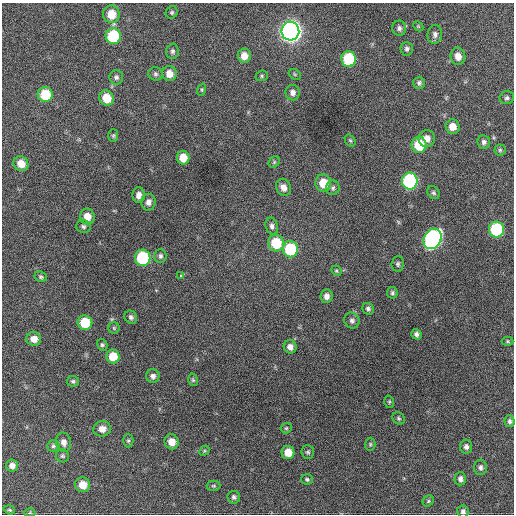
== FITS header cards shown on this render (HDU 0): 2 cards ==
NAXIS1  =                  512 / Axis length
NAXIS2  =                  512 / Axis length

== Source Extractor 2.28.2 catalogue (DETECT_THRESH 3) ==
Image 512 x 512 px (HDU 0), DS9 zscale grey, 1 PNG px = 1 image px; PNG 516 x 516 px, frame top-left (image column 1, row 512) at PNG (2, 3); each listed source drawn as its Kron ellipse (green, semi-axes under 4 px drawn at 4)
Background 383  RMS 19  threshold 57.6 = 3 sigma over >= 5 px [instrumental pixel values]
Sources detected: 95; all 95 listed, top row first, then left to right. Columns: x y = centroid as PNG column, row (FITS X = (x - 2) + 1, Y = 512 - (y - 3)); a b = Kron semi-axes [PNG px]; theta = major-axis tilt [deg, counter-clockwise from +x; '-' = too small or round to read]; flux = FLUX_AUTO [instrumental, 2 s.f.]
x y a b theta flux
172 12 6 5 - 2300
111 14 9 8 - 23000
418 26 6 4 -46 1400
399 28 7 7 - 4000
290 31 9 9 - 910000
435 34 9 7 82 4800
113 36 8 7 - 75000
407 49 7 6 - 3600
172 51 7 6 - 3300
244 56 7 6 - 12000
458 56 8 7 - 11000
349 59 8 7 - 71000
155 74 7 6 - 2900
169 74 7 7 - 13000
295 74 7 5 -32 2000
262 76 6 5 - 2100
116 77 7 7 - 3500
419 83 6 5 - 3000
202 90 6 4 72 1900
293 93 8 7 - 6100
45 94 7 7 - 39000
106 98 8 7 - 24000
507 98 7 6 - 2900
452 127 7 7 - 14000
113 135 6 5 - 2100
427 138 8 8 - 9500
350 140 6 5 - 2000
484 142 7 6 - 4000
419 145 8 7 - 43000
500 150 6 6 - 2400
183 158 7 6 - 19000
274 162 6 5 - 1900
21 164 8 7 - 16000
410 181 8 8 - 190000
323 183 8 8 - 25000
283 187 9 7 -66 9100
333 188 7 6 - 3300
433 193 7 5 -51 2600
139 195 8 6 -90 6800
148 202 8 7 - 6100
87 217 8 7 - 14000
83 226 7 6 - 3000
272 226 8 6 -75 4500
496 229 8 7 - 100000
432 239 10 8 62 330000
276 243 8 7 - 43000
290 249 8 7 - 79000
160 256 7 6 - 3500
143 258 8 7 - 97000
398 264 8 6 86 2700
336 271 5 4 - 1900
180 275 3 3 - 3800
41 277 6 5 - 2400
392 293 6 5 - 2700
327 296 7 6 - 6500
368 309 6 5 - 3200
131 317 7 6 - 3400
352 320 8 7 - 4200
85 323 7 7 - 37000
114 328 5 5 - 1800
416 334 5 5 - 3800
34 339 7 6 - 10000
508 341 6 4 -2 1700
102 345 6 5 - 2300
290 347 7 6 - 6900
113 356 7 6 - 25000
153 376 7 6 - 4700
193 380 6 5 - 2000
73 381 6 5 - 2500
389 402 6 4 -72 1800
399 418 7 5 -45 2400
510 421 6 5 - 3300
286 428 6 5 - 1800
102 429 8 8 - 10000
128 441 6 5 - 2200
64 442 10 7 -78 6800
172 442 7 7 - 13000
370 444 6 5 - 2000
53 446 6 5 - 2500
466 447 7 6 - 4600
204 451 6 4 46 1700
288 452 6 6 - 17000
308 452 7 6 - 2500
62 456 7 6 - 2400
12 465 6 6 - 6700
481 467 7 6 - 4100
307 479 6 5 - 2300
460 479 6 6 - 4700
83 485 7 7 - 15000
214 486 7 5 0 1900
234 497 6 6 - 3000
428 501 6 5 - 1900
9 510 6 4 -19 1700
463 511 6 5 - 3600
30 513 5 3 - 1300
At the frame edge (FLAGS 8, measured only in part): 1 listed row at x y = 463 511